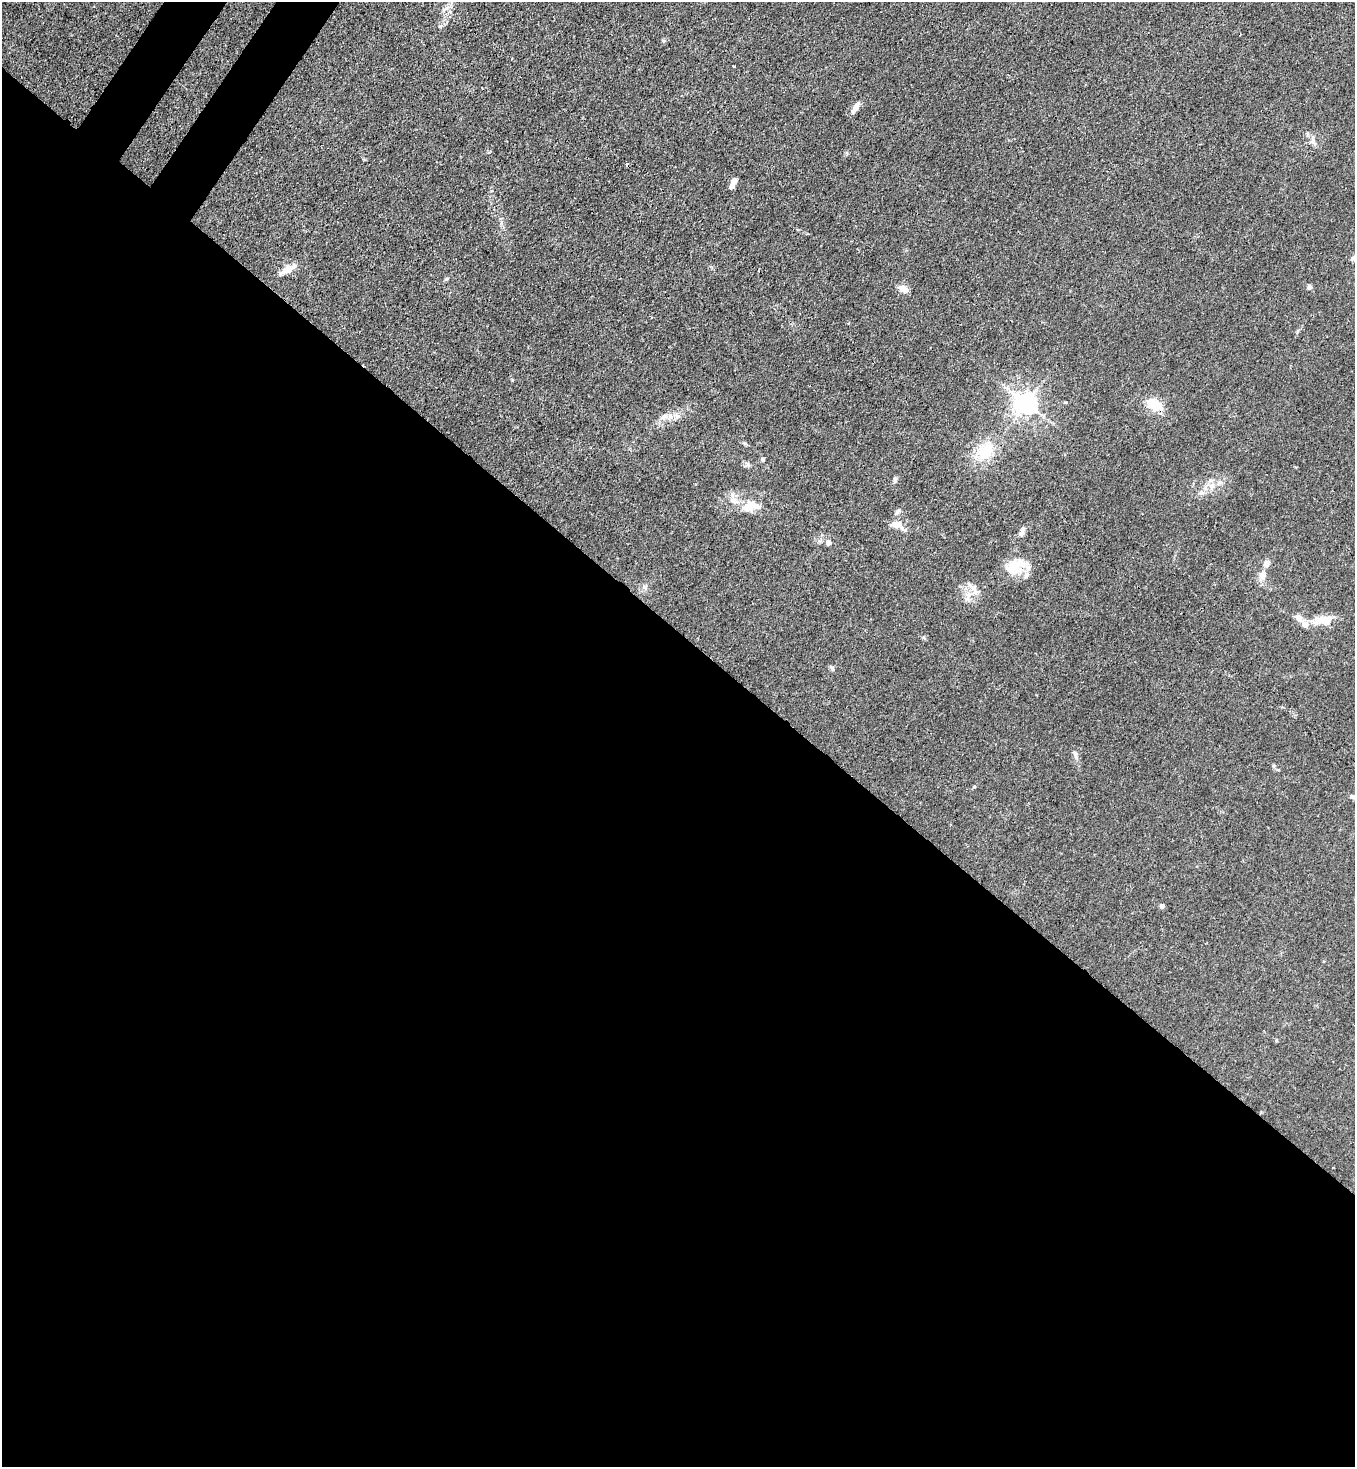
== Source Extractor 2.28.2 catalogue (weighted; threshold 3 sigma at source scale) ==
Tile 14 of 4 x 4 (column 2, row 4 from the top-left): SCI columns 1717-3069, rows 60-1524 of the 6003 x 5982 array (HDU 1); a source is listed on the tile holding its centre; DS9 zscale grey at full resolution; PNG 1357 x 1469 px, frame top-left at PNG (2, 2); no overlay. Shown black and unused: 58% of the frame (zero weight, under 3 of 4 exposures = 7% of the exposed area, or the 3 px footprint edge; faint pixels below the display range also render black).
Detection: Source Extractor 2.28.2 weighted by HDU 2 'WHT'; one run over the whole footprint, this tile lists its part. Background 0.0202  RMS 0.0028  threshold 0.0127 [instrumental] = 3 sigma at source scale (4.5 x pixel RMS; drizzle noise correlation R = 1.50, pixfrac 1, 0.05/0.05 arcsec/px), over >= 5 px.
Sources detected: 37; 1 cosmic-ray / hot-pixel residue — not listed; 4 inside a brighter listed object's ellipse — not listed separately; the other 32 listed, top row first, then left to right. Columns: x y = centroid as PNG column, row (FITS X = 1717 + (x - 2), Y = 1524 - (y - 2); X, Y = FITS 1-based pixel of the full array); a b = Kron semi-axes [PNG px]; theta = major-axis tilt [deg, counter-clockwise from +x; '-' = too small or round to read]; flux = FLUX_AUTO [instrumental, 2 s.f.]
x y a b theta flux
734 66 3 2 - 0.3
856 106 13 7 53 1.6
1313 141 10 7 -71 1.2
734 181 9 6 54 1.3
1353 258 7 6 - 0.74
287 270 17 11 28 2.6
447 279 7 4 21 0.4
1309 287 6 6 - 0.81
903 289 10 7 -26 2.4
1026 404 7 7 - 210
1154 405 17 11 -29 6
664 417 11 8 27 1.7
985 452 21 16 48 9
763 459 5 5 - 0.44
895 480 10 4 85 0.54
1212 486 9 8 - 1.9
1201 493 8 4 -7 0.69
734 501 15 7 -20 2
750 507 22 11 14 5
897 512 11 5 48 0.86
897 524 14 10 2 2.6
1022 530 10 7 72 1.2
828 543 7 6 - 1
1015 568 25 17 23 8
1262 575 15 9 78 2.1
968 595 12 7 61 2.2
1299 618 10 7 -43 1.7
1323 620 24 10 2 5.5
832 668 9 4 -54 0.57
1075 755 16 4 -71 0.97
1353 797 8 5 -29 0.84
1162 906 4 4 - 1.3
Isophote crosses this tile's border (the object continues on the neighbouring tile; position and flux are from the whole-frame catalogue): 1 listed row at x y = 1353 797
Unlisted compact peaks at least as high as the median listed source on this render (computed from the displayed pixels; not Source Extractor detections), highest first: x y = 512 380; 663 41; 974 787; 1065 402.